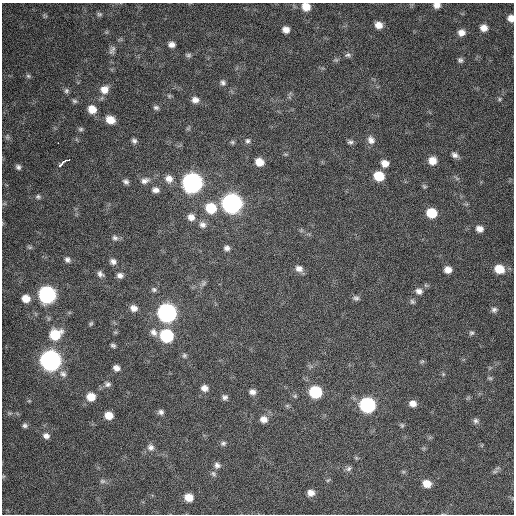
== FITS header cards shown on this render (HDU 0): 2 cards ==
NAXIS1  =                  512 / Axis length
NAXIS2  =                  512 / Axis length

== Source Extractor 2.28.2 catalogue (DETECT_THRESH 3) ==
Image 512 x 512 px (HDU 0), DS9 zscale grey, 1 PNG px = 1 image px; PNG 516 x 516 px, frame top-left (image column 1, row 512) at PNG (2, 3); no overlay
Background 330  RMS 19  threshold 56.3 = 3 sigma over >= 5 px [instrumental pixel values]
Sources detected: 118; all 118 listed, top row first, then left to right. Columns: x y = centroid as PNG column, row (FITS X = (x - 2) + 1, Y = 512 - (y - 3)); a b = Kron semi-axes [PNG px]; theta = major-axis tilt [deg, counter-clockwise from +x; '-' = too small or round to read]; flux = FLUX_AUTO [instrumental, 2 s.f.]
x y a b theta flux
437 5 6 5 - 6800
306 7 8 7 - 17000
99 14 7 5 -14 2400
45 16 6 5 - 1700
511 18 6 6 - 9700
379 25 8 7 - 10000
484 28 7 6 - 9300
286 30 6 6 - 8300
461 33 8 7 - 8000
172 44 7 6 - 6500
112 50 13 7 66 5200
188 55 8 5 -13 2700
348 55 9 6 4 3400
460 60 6 6 - 3100
28 76 7 5 -22 2300
223 83 8 7 - 3800
104 90 10 9 - 13000
66 91 7 6 - 2900
169 96 6 5 - 1900
499 99 5 5 - 1900
195 100 9 8 - 7300
74 101 7 5 -4 2500
156 107 8 6 -21 3200
92 109 9 8 - 16000
110 120 9 7 -29 15000
188 128 7 5 30 2000
81 129 7 5 0 2400
7 137 7 6 - 2900
371 140 11 9 -57 7100
134 141 7 6 - 3700
247 141 7 6 - 3200
232 142 6 5 - 2200
350 142 7 6 - 3200
58 143 2 2 - 3600
455 155 9 6 -27 5000
432 161 8 8 - 13000
63 162 13 3 35 31000
259 162 8 7 - 15000
385 163 8 7 - 10000
18 167 7 6 - 3600
379 176 8 7 - 34000
169 179 10 9 - 10000
145 181 13 8 21 7400
126 182 8 6 -38 3900
192 183 9 9 - 750000
424 186 6 5 - 1900
155 190 9 7 -4 6300
38 196 7 6 - 2800
4 204 6 4 18 1600
232 204 10 9 - 770000
211 208 10 9 - 39000
432 213 8 7 - 36000
191 217 9 9 - 9000
202 225 10 9 - 6700
479 229 8 7 - 8000
115 238 9 7 -23 4300
30 247 8 5 -19 1900
227 248 8 7 - 4600
67 260 7 6 - 4100
113 261 8 7 - 5200
299 269 10 8 -23 7600
499 269 9 8 - 23000
448 270 7 7 - 9500
100 274 8 6 -40 4500
120 275 7 6 - 5300
203 283 10 6 45 3500
154 290 7 6 - 2800
419 291 9 8 - 6300
47 295 9 9 - 400000
26 298 7 6 - 14000
356 298 8 6 -13 3500
412 301 7 7 - 2900
134 308 8 7 - 8000
494 310 8 7 - 3900
167 313 9 9 - 610000
91 324 7 5 49 2100
115 332 6 4 -18 1600
154 332 11 8 -57 7100
472 333 7 6 - 2700
55 334 11 9 23 39000
166 336 9 8 - 110000
113 345 6 4 -23 2700
184 355 7 6 - 2600
50 361 9 9 - 910000
422 361 6 5 - 1700
116 368 8 6 -22 6500
63 374 10 8 -35 5800
443 374 5 5 - 1600
490 378 7 5 -20 2100
107 384 9 7 -6 4400
204 388 8 7 - 7200
252 392 8 7 - 5700
315 392 8 8 - 82000
295 396 6 5 - 2000
91 397 8 8 - 19000
225 397 7 6 - 4100
413 403 8 7 - 8200
367 405 9 8 - 230000
161 412 7 6 - 4000
10 413 6 4 17 1800
109 415 7 6 - 15000
264 419 9 8 - 8400
476 421 7 7 - 3600
25 425 6 6 - 3200
402 425 7 5 -69 2100
46 436 8 7 - 5800
223 443 8 6 16 3100
151 447 10 9 - 5900
217 465 8 8 - 4900
348 469 9 6 33 3600
495 472 9 4 9 2500
213 474 9 6 -59 3300
3 476 6 4 -73 1400
328 480 7 3 36 1500
102 481 8 6 -14 3100
427 484 8 7 - 15000
311 493 7 6 - 8600
189 497 8 7 - 16000
At the frame edge (FLAGS 8, measured only in part): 3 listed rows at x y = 437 5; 306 7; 511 18